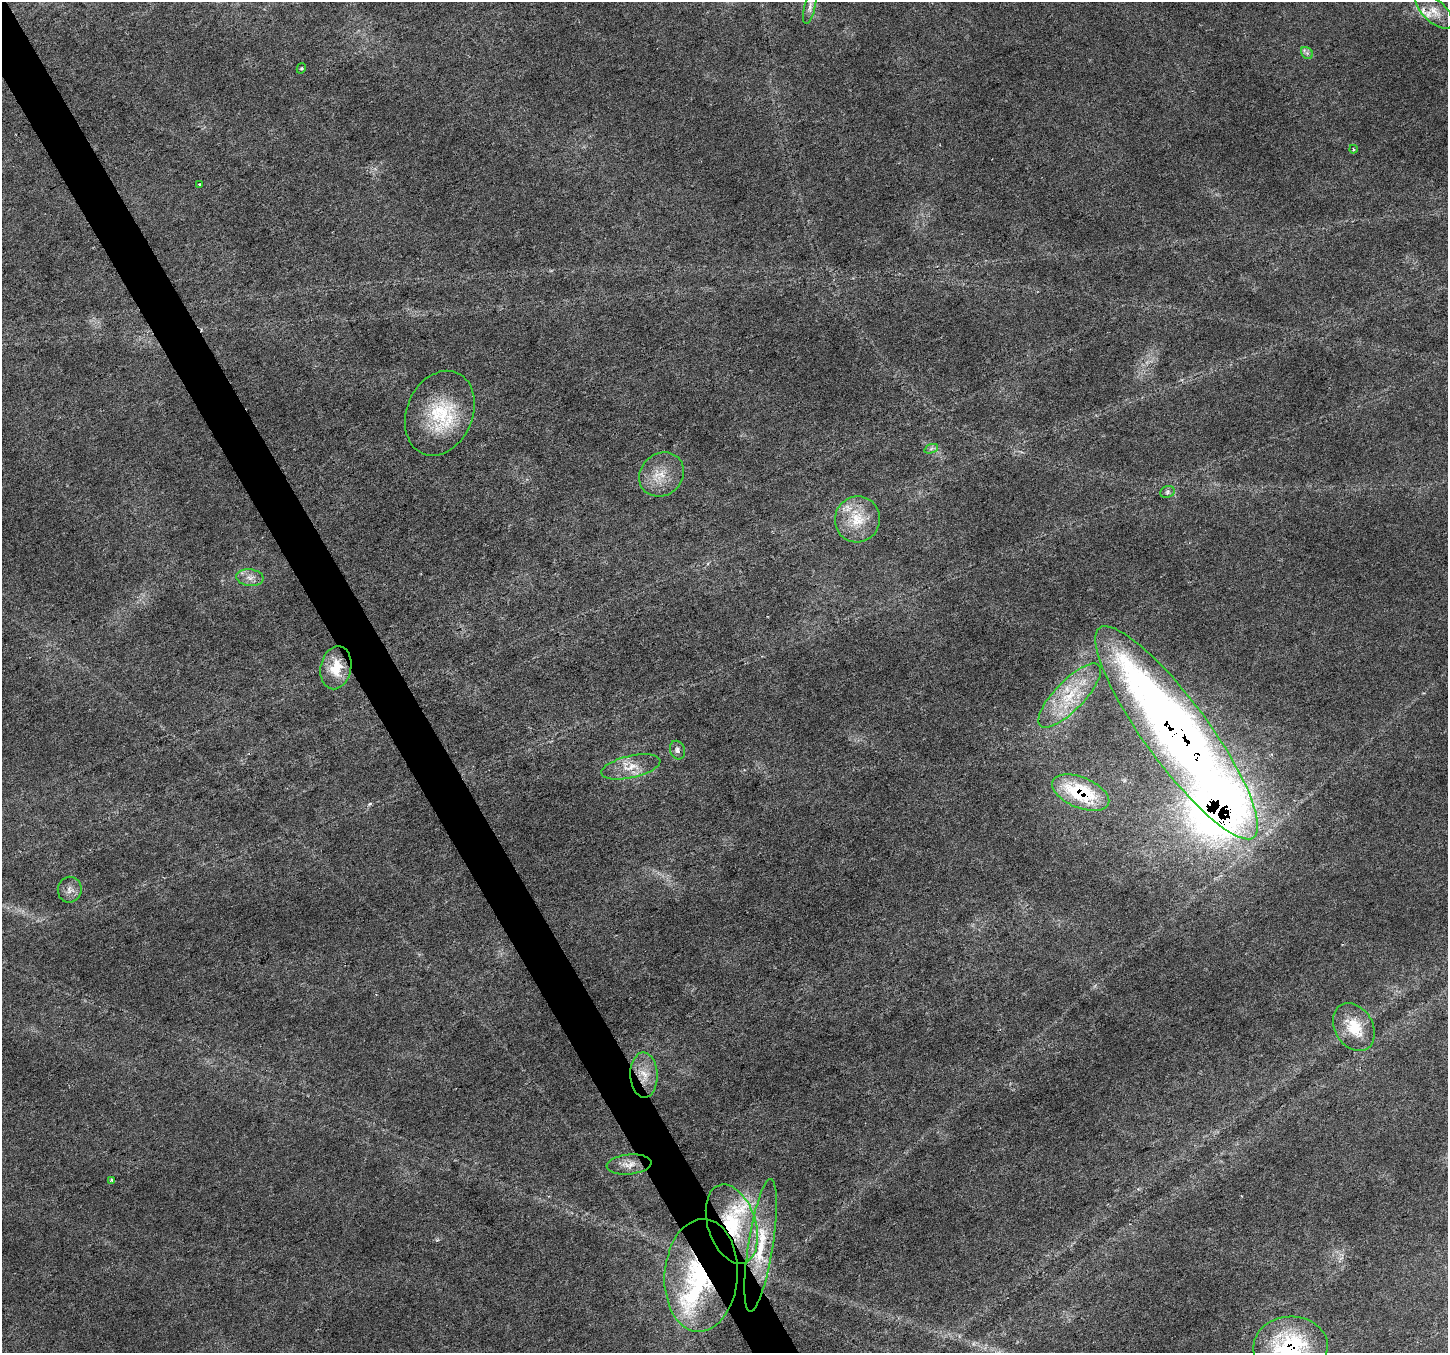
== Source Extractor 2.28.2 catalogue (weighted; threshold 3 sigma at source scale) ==
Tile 11 of 4 x 4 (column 3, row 3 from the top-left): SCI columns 2897-4342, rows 1516-2866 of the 5788 x 5674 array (HDU 1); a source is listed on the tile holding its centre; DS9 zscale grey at full resolution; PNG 1450 x 1355 px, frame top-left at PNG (2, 2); each listed source drawn as its Kron ellipse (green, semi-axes under 4 px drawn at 4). Shown black and unused: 3% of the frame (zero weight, under 3 of 6 exposures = <1% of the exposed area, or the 3 px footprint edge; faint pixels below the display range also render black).
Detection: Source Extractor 2.28.2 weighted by HDU 2 'WHT'; one run over the whole footprint, this tile lists its part. Background 0.0161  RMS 0.0018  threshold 0.00756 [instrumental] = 3 sigma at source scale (4.09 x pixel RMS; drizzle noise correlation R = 1.36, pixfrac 0.8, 0.0396/0.0396 arcsec/px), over >= 5 px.
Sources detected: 33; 1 inside a brighter object's white glare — neither listed nor drawn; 5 inside a brighter listed object's ellipse — not listed separately; the other 27 listed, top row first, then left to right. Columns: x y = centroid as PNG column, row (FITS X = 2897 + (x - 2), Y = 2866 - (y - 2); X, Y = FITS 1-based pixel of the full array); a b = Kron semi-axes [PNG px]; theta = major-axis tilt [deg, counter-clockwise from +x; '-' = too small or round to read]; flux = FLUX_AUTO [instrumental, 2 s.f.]
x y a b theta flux
810 7 18 5 77 0.92
1434 11 23 11 -42 2.4
1307 53 7 5 -45 0.45
301 68 5 4 - 0.21
1353 149 4 3 - 0.19
200 184 3 3 - 0.28
440 413 44 33 67 12
931 449 7 4 20 0.4
661 474 24 20 40 3.7
1168 492 7 5 23 0.47
857 519 23 22 - 5.5
250 577 13 8 -6 1.2
336 668 21 15 78 4.5
1070 695 42 15 46 7.8
1177 733 130 32 -54 190
677 750 9 7 -68 0.73
631 767 30 11 13 3.2
1081 793 30 15 -22 13
70 890 13 12 - 1.2
1354 1027 26 19 -59 5.3
644 1075 22 13 -88 3.2
629 1164 22 10 5 1.7
112 1180 3 3 - 0.28
732 1224 41 24 -72 12
761 1245 67 12 81 8.5
701 1275 56 36 86 27
1290 1347 37 30 3 21
Overlapping masked pixels (flux is a lower limit): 6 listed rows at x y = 1177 733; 1081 793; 644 1075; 732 1224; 701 1275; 1290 1347
Isophote crosses this tile's border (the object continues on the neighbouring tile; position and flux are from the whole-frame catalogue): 1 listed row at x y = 1290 1347
Unlisted compact peaks at least as high as the median listed source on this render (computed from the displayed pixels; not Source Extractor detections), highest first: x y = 370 804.